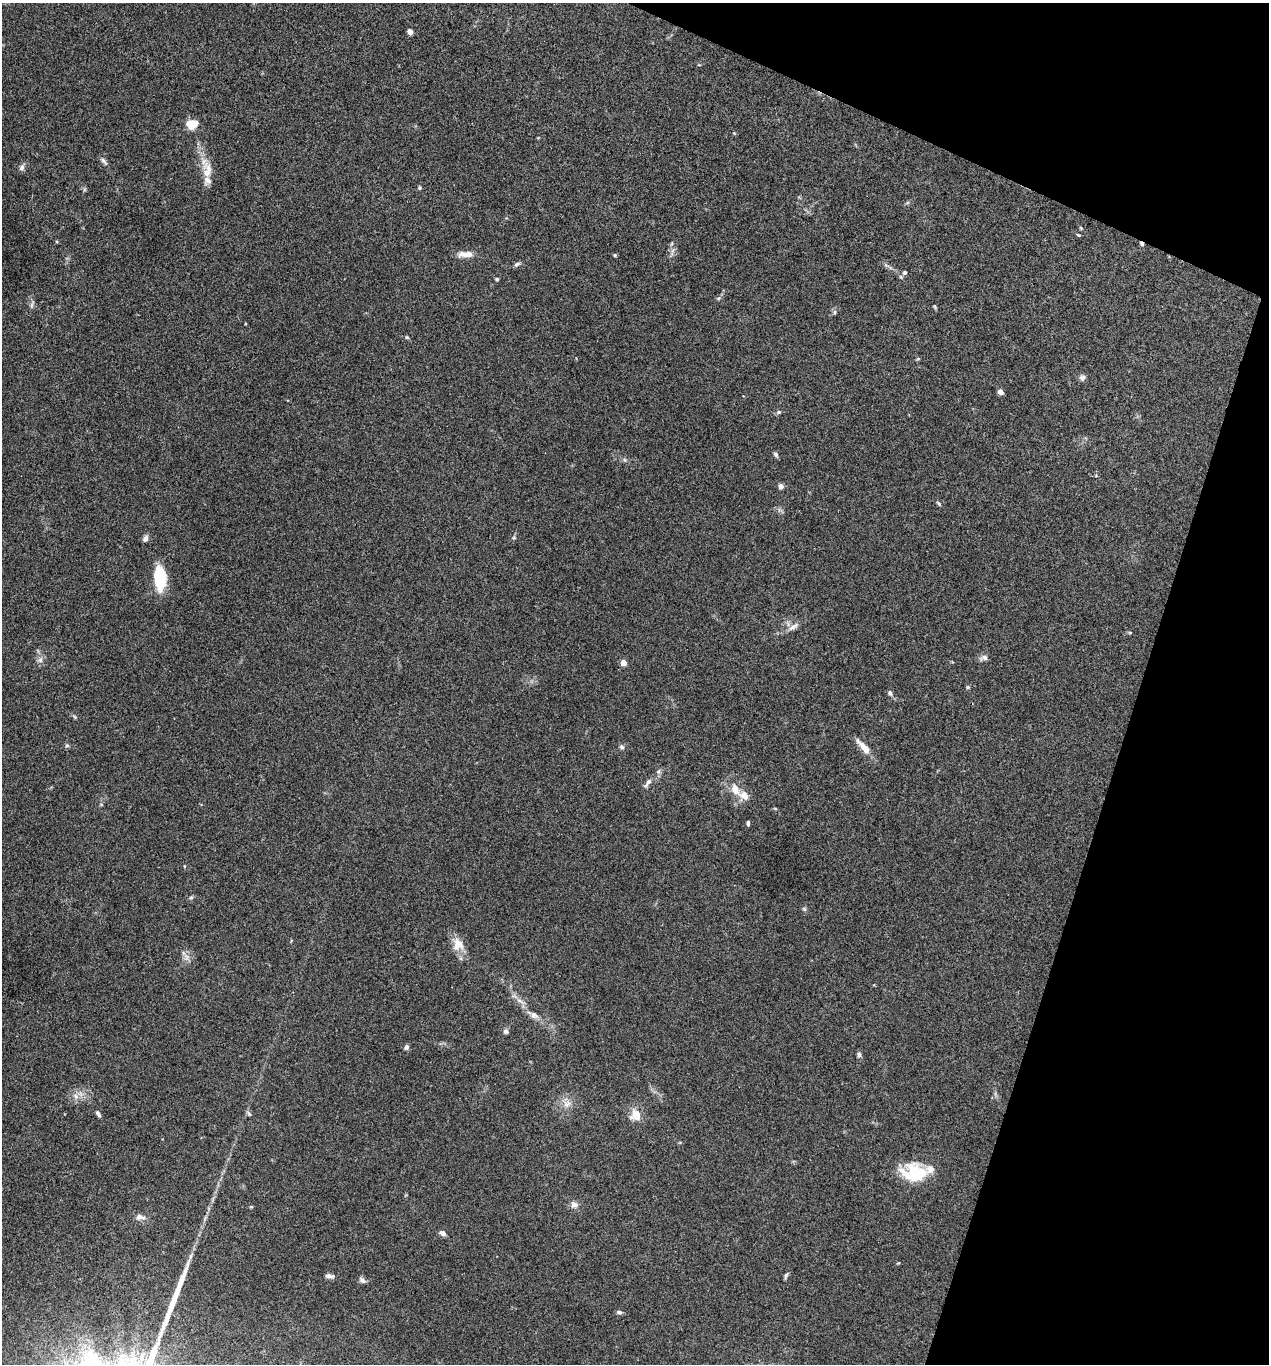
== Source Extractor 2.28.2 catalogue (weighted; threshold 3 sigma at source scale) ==
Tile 8 of 4 x 4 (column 4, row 2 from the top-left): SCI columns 3937-5203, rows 2732-4093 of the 5470 x 5459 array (HDU 1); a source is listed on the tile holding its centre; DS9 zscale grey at full resolution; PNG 1271 x 1366 px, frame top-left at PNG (2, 3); no overlay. Shown black and unused: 16% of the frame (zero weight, under 3 of 4 exposures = <1% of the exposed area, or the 3 px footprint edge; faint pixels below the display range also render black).
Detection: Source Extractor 2.28.2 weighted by HDU 2 'WHT'; one run over the whole footprint, this tile lists its part. Background 0.0779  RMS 0.0059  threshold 0.0268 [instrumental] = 3 sigma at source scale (4.5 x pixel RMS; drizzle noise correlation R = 1.50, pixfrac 1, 0.05/0.05 arcsec/px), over >= 5 px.
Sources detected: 80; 1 cosmic-ray / hot-pixel residue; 1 long thin detection or spike segment (spike, bleed or trail) — not listed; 5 inside a brighter listed object's ellipse — not listed separately; the other 73 listed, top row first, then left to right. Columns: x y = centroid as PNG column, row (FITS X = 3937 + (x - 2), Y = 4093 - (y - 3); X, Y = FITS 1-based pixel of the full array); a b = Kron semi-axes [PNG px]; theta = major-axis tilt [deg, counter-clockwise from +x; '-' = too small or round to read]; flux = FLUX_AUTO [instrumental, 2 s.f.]
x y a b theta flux
410 32 4 4 - 5.6
191 124 10 8 4 12
538 138 5 3 - 0.48
104 161 12 5 -50 1.8
22 167 9 7 64 1.8
207 170 28 13 -86 10
420 188 5 5 - 0.79
1078 235 6 3 -43 0.59
672 251 14 3 78 1.9
462 254 14 9 13 4.1
615 255 4 4 - 0.85
517 264 9 5 24 1.5
886 265 9 4 -35 1.4
905 273 5 5 - 1.1
901 277 6 4 -71 0.77
497 279 4 3 - 0.78
719 298 6 5 - 0.99
32 305 7 4 71 1.2
935 307 5 4 - 0.7
835 312 6 4 90 0.91
407 337 5 4 - 0.68
918 359 6 4 1 0.62
1082 378 8 7 - 2
1000 392 6 5 - 2.8
778 412 7 5 21 1
776 454 7 5 -47 1.2
625 460 6 4 -45 1
781 486 7 6 - 1.7
938 503 7 4 -46 0.86
145 538 9 6 61 2
514 538 5 5 - 0.81
160 578 26 12 -86 24
793 627 17 6 32 3.5
1130 633 6 4 -19 0.63
984 658 12 7 20 2.2
40 660 9 7 59 2.4
623 663 4 4 - 7.6
968 687 5 5 - 0.77
890 693 7 6 - 1.6
75 717 7 4 -32 0.92
67 746 6 4 0 0.88
622 747 7 6 - 1.4
863 747 23 7 -47 7.4
658 771 8 6 87 1.6
647 783 16 6 53 2.5
735 789 17 10 -67 7.6
748 823 6 3 -90 1.1
184 866 5 3 - 0.46
191 897 6 5 - 1
804 909 6 5 - 0.97
458 944 18 15 -75 7.8
186 957 13 7 -76 3.1
520 1001 15 5 -33 3.4
534 1015 13 8 -32 3.6
506 1031 7 6 - 1.7
406 1047 7 6 - 1.5
859 1055 7 5 86 1.4
76 1096 10 6 -42 2.9
567 1104 13 10 10 5.1
249 1113 9 5 -52 1.2
98 1114 7 4 -57 1.5
636 1115 15 13 -79 8.2
914 1173 31 20 -9 27
574 1205 11 9 2 3.1
251 1207 6 3 18 0.53
140 1217 14 8 -6 3.1
443 1233 8 6 -27 2.2
328 1276 8 6 23 1.6
786 1276 10 4 74 1.3
362 1280 10 6 -37 1.9
175 1296 47 8 69 14
619 1312 7 5 -8 1.3
142 1357 12 7 89 2.8